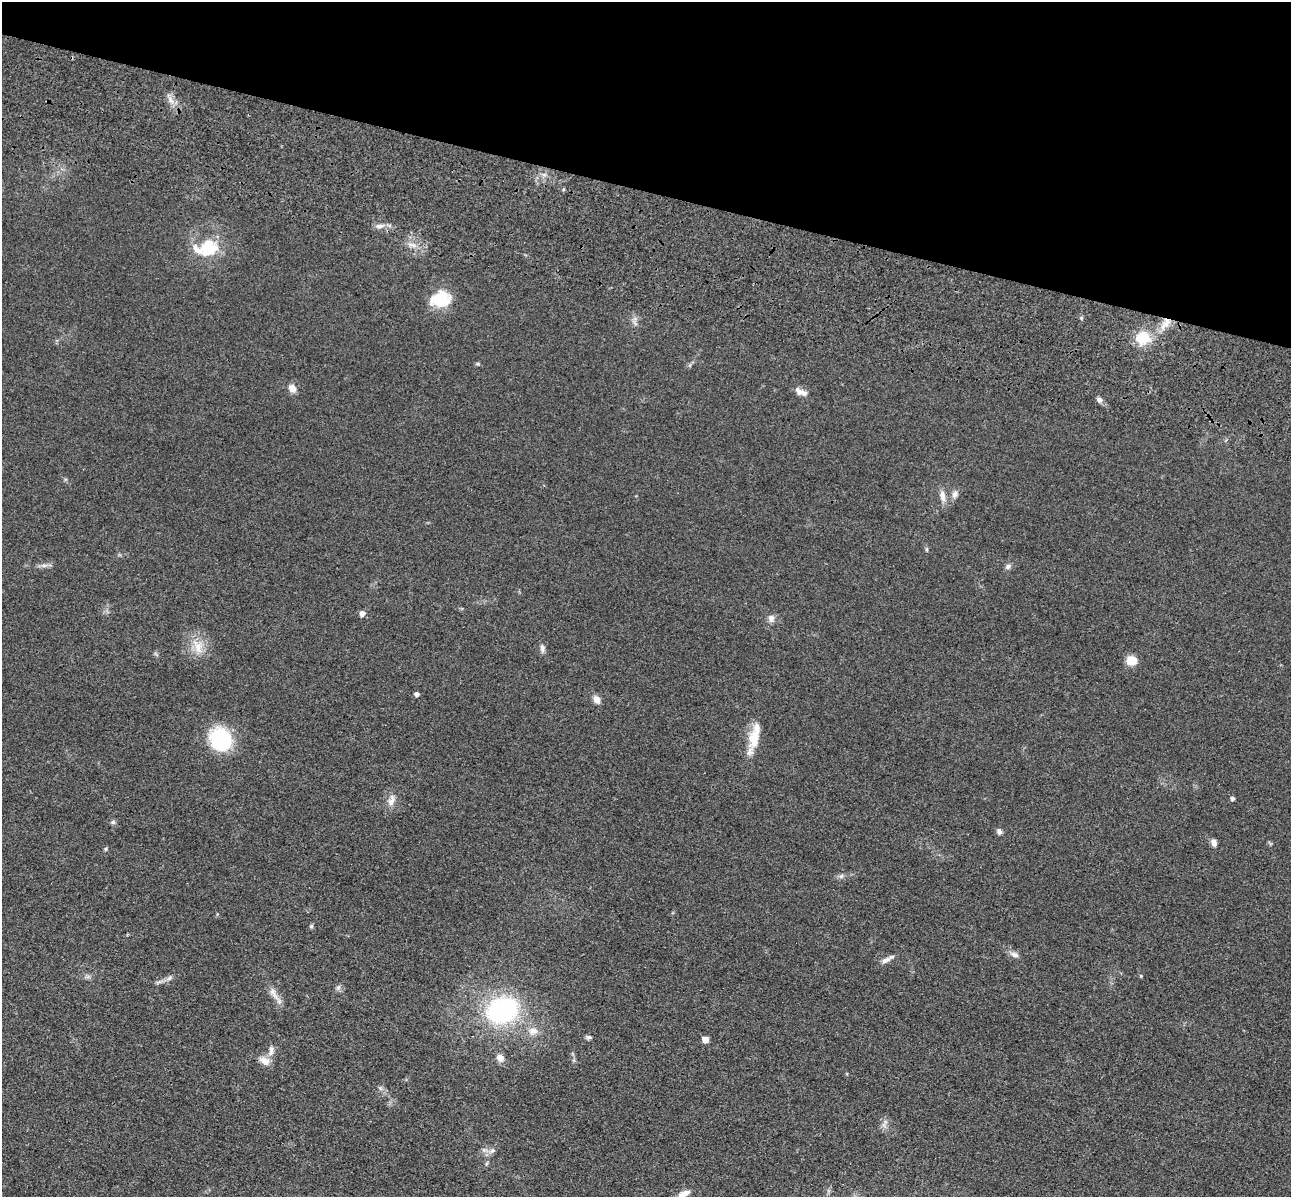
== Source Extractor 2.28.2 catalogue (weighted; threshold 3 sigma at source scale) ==
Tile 2 of 4 x 4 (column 2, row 1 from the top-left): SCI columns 1462-2750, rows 3980-5174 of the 5350 x 5365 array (HDU 1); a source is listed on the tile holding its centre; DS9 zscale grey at full resolution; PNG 1293 x 1199 px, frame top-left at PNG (2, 2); no overlay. Shown black and unused: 16% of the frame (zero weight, under 3 of 4 exposures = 9% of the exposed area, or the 3 px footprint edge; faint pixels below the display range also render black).
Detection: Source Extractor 2.28.2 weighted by HDU 2 'WHT'; one run over the whole footprint, this tile lists its part. Background 0.0477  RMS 0.0085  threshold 0.0383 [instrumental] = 3 sigma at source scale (4.5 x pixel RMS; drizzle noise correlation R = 1.50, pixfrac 1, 0.05/0.05 arcsec/px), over >= 5 px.
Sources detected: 51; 5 inside a brighter listed object's ellipse — not listed separately; the other 46 listed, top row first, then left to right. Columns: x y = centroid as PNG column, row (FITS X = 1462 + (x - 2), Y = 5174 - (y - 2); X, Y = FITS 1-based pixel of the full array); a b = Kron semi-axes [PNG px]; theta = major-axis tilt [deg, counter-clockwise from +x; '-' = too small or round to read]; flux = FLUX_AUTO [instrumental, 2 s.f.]
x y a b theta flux
379 226 11 6 1 3.9
413 245 7 4 -18 2.8
208 248 27 22 31 32
440 299 22 16 13 30
1166 323 20 8 50 10
1143 338 13 12 - 25
477 364 6 4 18 1.1
292 388 10 8 -59 6.1
798 391 13 7 -59 4.1
1099 400 8 6 -55 2.9
955 494 11 7 77 3.6
942 496 16 7 -82 5.9
927 550 6 3 -90 1.1
44 565 7 4 0 2.2
1008 566 9 6 29 2.5
362 614 5 5 - 4.5
771 618 10 8 -83 4
198 646 21 12 -71 13
542 648 10 7 -87 3
1132 660 10 9 - 13
417 694 4 4 - 3.2
597 699 10 8 -62 4.7
756 730 27 12 80 13
221 739 23 20 -58 62
1232 799 4 4 - 2.5
391 800 17 8 73 6
113 822 6 5 - 1.6
999 831 7 6 - 2.7
1214 842 9 6 -67 4.3
106 849 5 4 - 1.1
841 876 8 4 44 1.9
311 926 6 5 - 1.3
1014 955 12 6 -27 3.4
886 960 15 6 25 4.2
1141 976 5 4 - 0.98
169 978 9 5 31 2.7
274 994 24 7 -60 7.1
502 1010 18 14 22 180
533 1031 13 10 2 7.1
588 1037 8 5 3 1.9
705 1040 5 5 - 8.9
271 1050 16 7 87 4.6
500 1058 10 8 -45 5.6
264 1061 15 9 -26 7.3
492 1150 9 6 47 3.1
684 1193 15 7 23 6.3
Overlapping masked pixels (flux is a lower limit): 1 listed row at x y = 1166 323